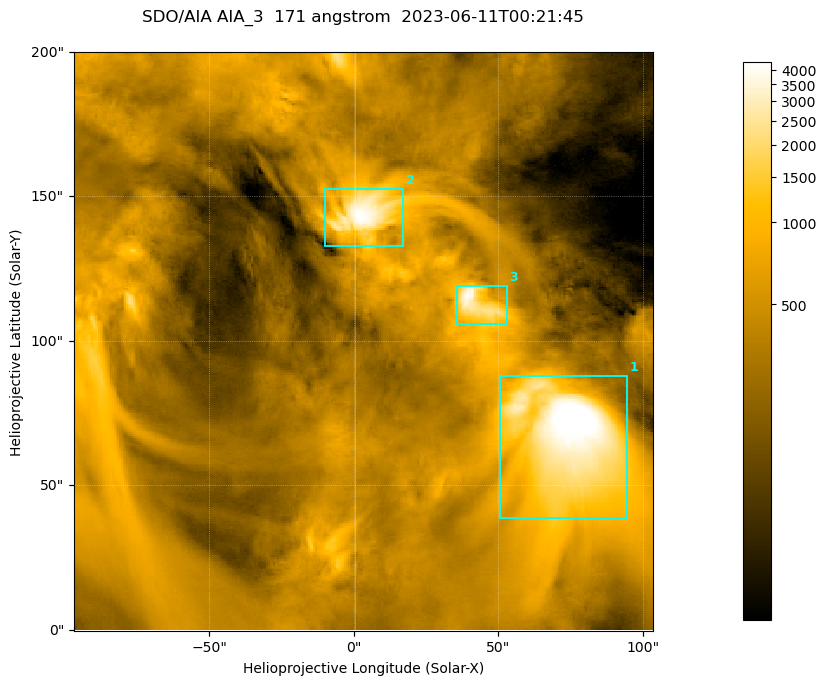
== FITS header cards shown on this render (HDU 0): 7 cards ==
TELESCOP= 'SDO/AIA '
INSTRUME= 'AIA_3   '
WAVELNTH=                  171
WAVEUNIT= 'angstrom'
DATE-OBS= '2023-06-11T00:21:45.350'
CTYPE1  = 'HPLN-TAN'
CTYPE2  = 'HPLT-TAN'

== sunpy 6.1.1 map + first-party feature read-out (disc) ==
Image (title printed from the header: SDO/AIA AIA_3  171 angstrom  2023-06-11T00:21:45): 334 x 334 px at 0.599 arcsec/px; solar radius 945 arcsec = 1577 px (partial field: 1.4% of the solar disc is inside the frame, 100% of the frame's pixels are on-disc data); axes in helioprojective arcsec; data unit not stated in the header (colour bar unlabelled)
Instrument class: DISC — disc imager (sunpy class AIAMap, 171 A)
Bright regions (active regions / flare kernels): reference = the on-disc median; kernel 3 px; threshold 5 sigma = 1072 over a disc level ~358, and >= 1.15x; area >= 111 px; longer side >= 4 px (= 2.4 arcsec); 3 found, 3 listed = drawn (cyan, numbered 1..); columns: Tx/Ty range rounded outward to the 2 arcsec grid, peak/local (2 s.f.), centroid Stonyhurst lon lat
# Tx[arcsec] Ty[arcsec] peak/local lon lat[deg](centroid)
1 50..96 38..88 15 +4 +4
2 -10..18 132..154 12 +0 +9
3 34..54 106..120 11 +3 +7